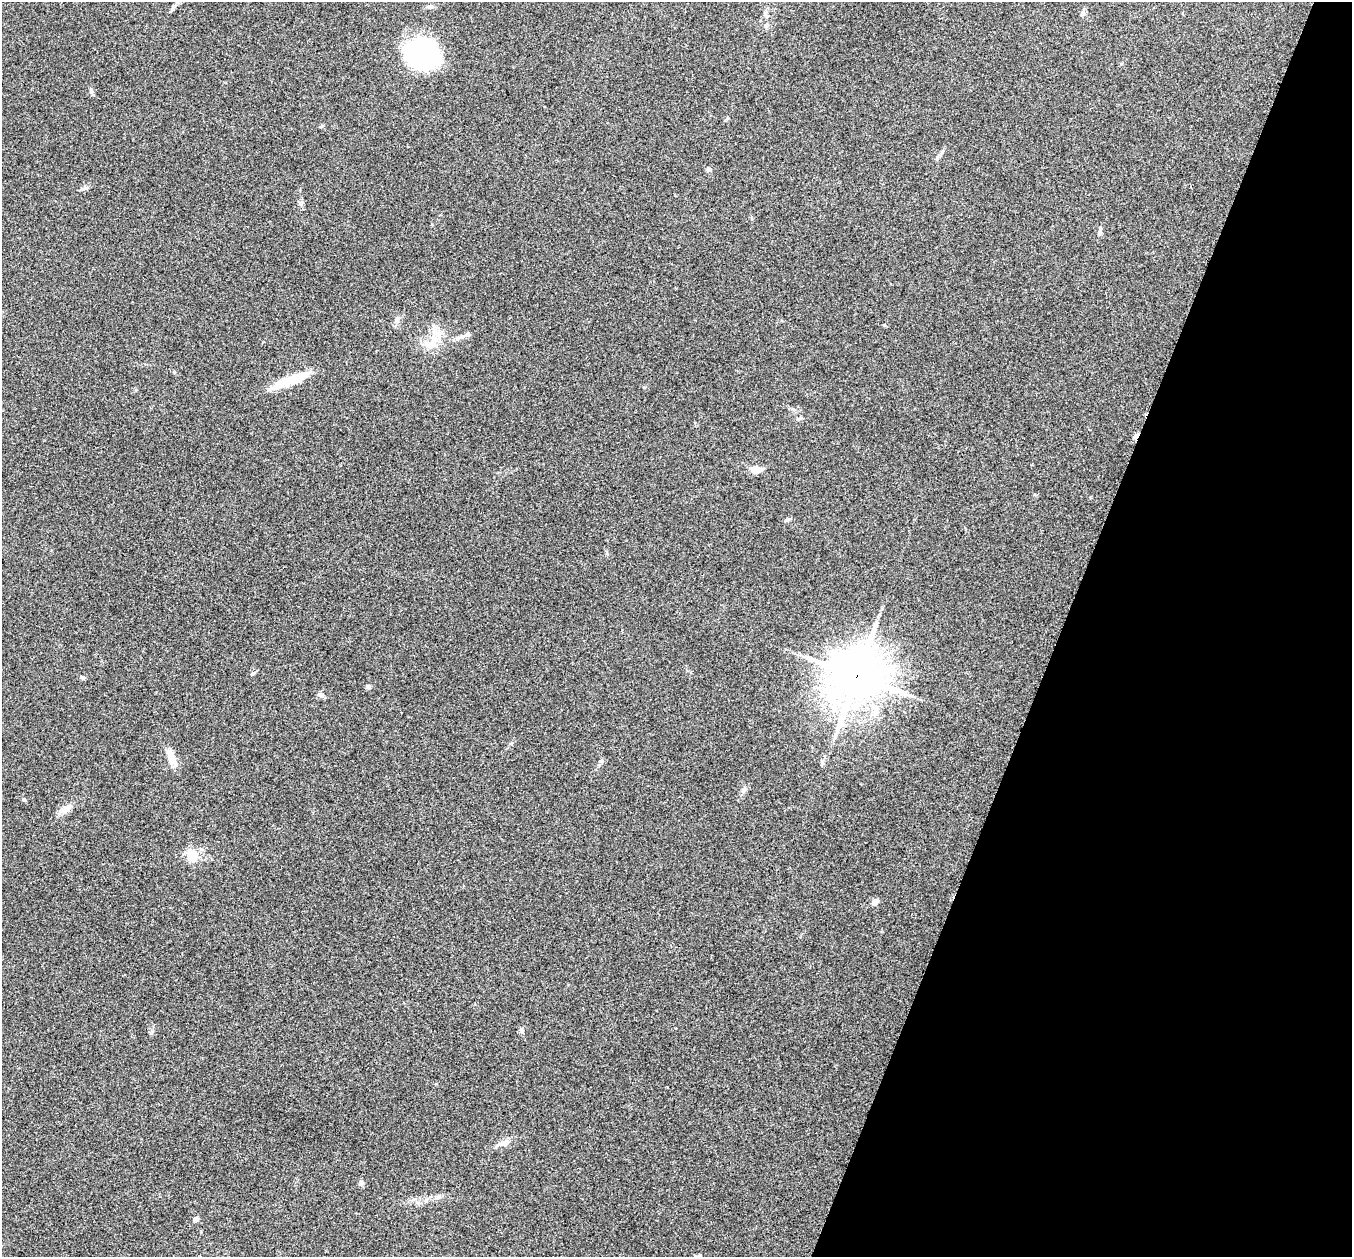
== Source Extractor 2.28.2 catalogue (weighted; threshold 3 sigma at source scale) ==
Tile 8 of 4 x 4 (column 4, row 2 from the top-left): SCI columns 4067-5416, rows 2657-3911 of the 5434 x 5444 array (HDU 1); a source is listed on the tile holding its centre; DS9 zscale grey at full resolution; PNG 1354 x 1259 px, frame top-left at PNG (2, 2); no overlay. Shown black and unused: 21% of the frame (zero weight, under 3 of 4 exposures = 2% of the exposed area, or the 3 px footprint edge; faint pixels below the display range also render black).
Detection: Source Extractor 2.28.2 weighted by HDU 2 'WHT'; one run over the whole footprint, this tile lists its part. Background 0.106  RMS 0.013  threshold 0.0569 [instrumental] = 3 sigma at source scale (4.5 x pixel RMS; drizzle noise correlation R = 1.50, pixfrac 1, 0.05/0.05 arcsec/px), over >= 5 px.
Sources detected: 36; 3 inside a brighter object's white glare — not listed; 1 inside a brighter listed object's ellipse — not listed separately; the other 32 listed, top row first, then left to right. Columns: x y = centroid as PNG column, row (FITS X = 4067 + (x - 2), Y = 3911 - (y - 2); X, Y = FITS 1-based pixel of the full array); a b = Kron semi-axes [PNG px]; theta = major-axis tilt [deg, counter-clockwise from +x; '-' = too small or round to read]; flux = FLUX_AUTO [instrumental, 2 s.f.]
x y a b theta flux
429 6 9 5 0 3.4
173 7 12 4 57 3.4
1082 13 8 4 81 2.5
423 53 40 32 -52 100
937 157 8 4 81 2.4
708 169 6 5 - 3.1
84 188 11 4 14 3.1
1100 231 12 5 79 3.7
398 320 9 4 81 3.1
459 337 18 5 20 5.9
433 342 20 10 76 19
174 372 4 4 - 1.6
290 380 53 9 21 33
1136 436 6 3 55 18
756 469 9 6 -6 17
787 520 6 5 - 2.1
253 673 6 4 19 1.6
857 676 18 17 - 4600
82 678 7 4 -33 1.9
368 686 6 5 - 2
321 695 9 6 -36 3.3
171 756 18 9 -74 13
744 790 8 6 58 3.5
24 800 6 3 -19 1.4
66 809 18 8 31 9.9
193 853 20 10 -17 15
874 903 7 6 - 5.7
522 1031 8 5 -63 3
506 1142 10 5 63 4
361 1183 7 5 -69 2.6
196 1220 6 6 - 3
699 1256 6 3 -71 1.3
Overlapping masked pixels (flux is a lower limit): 2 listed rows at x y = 1136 436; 857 676
Isophote crosses this tile's border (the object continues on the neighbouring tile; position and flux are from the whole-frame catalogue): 1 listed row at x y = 699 1256
Unlisted compact peaks at least as high as the median listed source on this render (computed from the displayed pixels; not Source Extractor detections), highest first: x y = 151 1033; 884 325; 91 91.